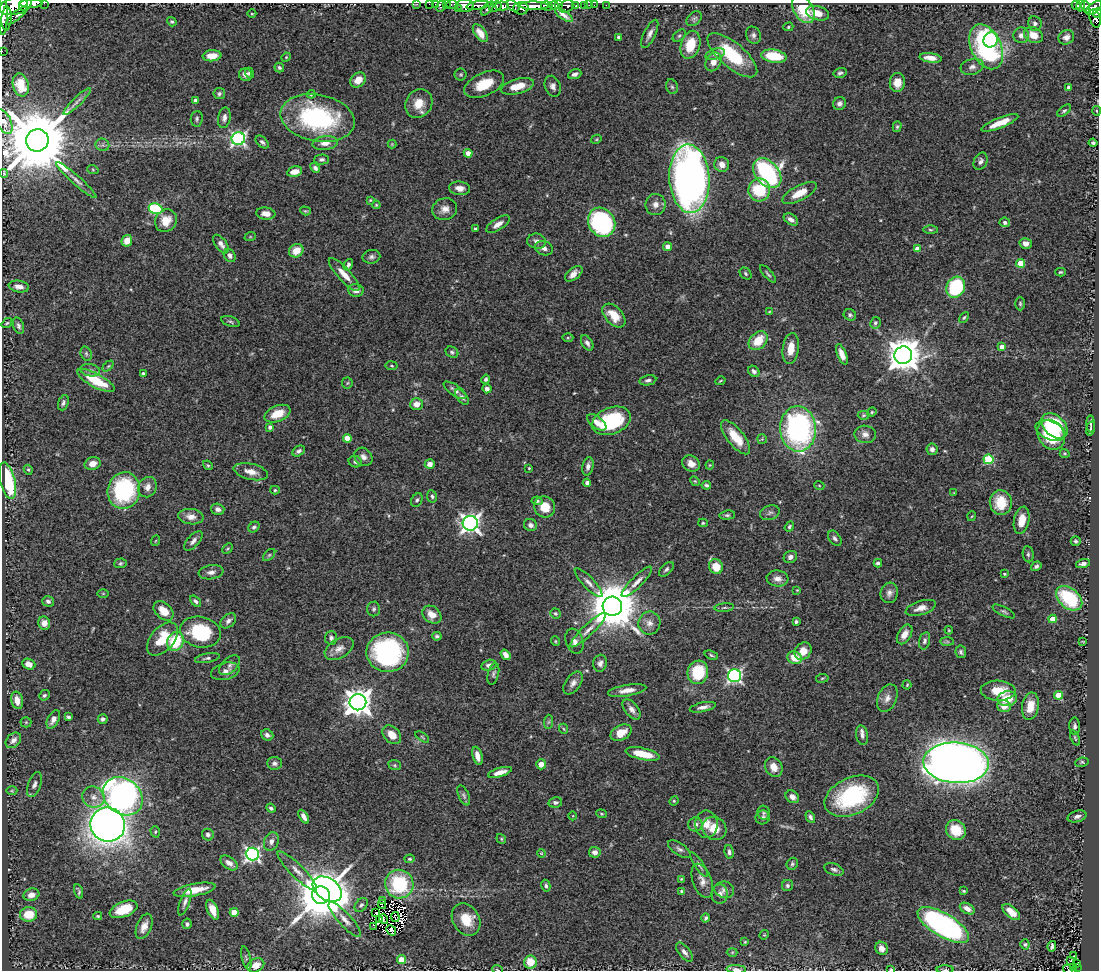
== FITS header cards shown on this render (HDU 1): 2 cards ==
NAXIS1  =                 1097
NAXIS2  =                  968

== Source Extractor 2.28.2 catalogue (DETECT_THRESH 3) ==
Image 1097 x 968 px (HDU 1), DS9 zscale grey, 1 PNG px = 1 image px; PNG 1101 x 972 px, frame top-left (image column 1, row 968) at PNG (2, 3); each listed source drawn as its Kron ellipse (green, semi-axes under 4 px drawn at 4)
Background 1.67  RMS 0.048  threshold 0.145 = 3 sigma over >= 5 px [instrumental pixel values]
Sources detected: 443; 4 with non-positive FLUX_AUTO (blend fragments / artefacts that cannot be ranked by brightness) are neither listed nor drawn; the other 439 listed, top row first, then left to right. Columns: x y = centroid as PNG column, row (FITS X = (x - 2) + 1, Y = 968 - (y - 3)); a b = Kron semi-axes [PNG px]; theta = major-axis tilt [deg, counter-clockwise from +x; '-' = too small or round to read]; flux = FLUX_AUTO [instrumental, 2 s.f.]
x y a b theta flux
44 3 2 2 - 83
31 4 12 3 -1 2200
417 4 2 2 - 22
429 4 2 2 - 13
435 4 2 2 - 30
446 4 3 2 - 56
452 4 6 3 0 120
24 5 6 4 68 1400
465 5 8 6 -5 2700
478 5 11 4 10 1600
558 5 4 3 - 950
585 5 3 3 - 97
589 5 2 2 - 8.8
594 5 2 2 - 22
606 5 2 2 - 13
1076 5 4 4 - 97
15 6 16 8 15 4200
441 6 6 3 62 98
502 6 7 4 -2 2200
513 6 7 4 -37 980
534 6 14 4 -1 5300
547 6 6 5 - 1400
554 6 5 4 - 1600
566 6 8 5 24 600
575 6 4 3 - 430
1081 6 6 3 75 160
495 7 6 4 28 650
1086 7 6 3 -71 340
458 8 3 2 - 130
487 8 8 4 48 350
521 8 8 6 -2 2000
1094 8 9 5 38 900
803 9 15 9 -60 120
817 13 11 7 -16 40
1097 13 5 4 - 260
3 14 20 5 -90 5800
252 14 4 3 - 2.8
17 15 14 4 40 260
564 15 10 3 -34 13
1095 18 9 5 -76 420
7 19 12 5 87 3500
694 19 8 6 43 8.1
172 22 5 4 - 5
1035 23 7 6 - 13
788 27 5 4 - 4.2
480 33 10 5 -54 26
650 34 15 6 64 19
753 35 9 7 -65 11
1021 35 8 8 - 19
1033 35 10 7 -26 44
679 36 7 5 40 6
618 37 4 3 - 6.6
1066 37 8 7 - 16
991 40 8 7 - 160
690 45 14 9 73 91
986 47 24 15 -65 550
2 51 2 2 - 21
715 54 10 5 18 11
732 55 31 12 -40 190
212 56 9 5 5 42
774 56 13 6 -8 120
286 57 5 4 - 3.3
931 58 11 5 -8 28
713 62 10 7 58 30
279 67 5 4 - 5.5
972 67 12 8 15 16
250 73 5 4 - 6.1
840 73 6 5 - 7.7
461 74 6 6 - 6.1
575 74 7 5 20 12
245 75 6 6 - 13
358 80 8 7 - 35
897 83 9 7 84 37
484 84 21 11 24 99
21 85 11 8 -74 49
517 86 17 7 15 66
553 86 11 7 -68 16
672 87 8 5 -72 6.7
1069 87 4 4 - 17
219 94 6 5 - 7.1
311 94 4 4 - 4.9
196 100 4 3 - 13
77 101 19 4 44 17
839 103 7 6 - 11
419 104 15 13 54 51
1064 111 8 4 38 5.9
1097 111 5 3 - 2.8
224 118 10 6 80 15
318 118 37 23 -11 460
197 119 8 6 85 7.6
4 122 13 7 -64 22
1000 123 20 5 22 52
897 127 5 4 - 5.1
238 139 7 6 - 700
596 139 5 4 - 4
37 140 11 11 - 42000
262 142 8 4 -43 8
325 143 13 7 6 30
1093 143 4 3 - 5.7
392 144 4 4 - 3.2
102 145 7 6 - 9.6
468 153 4 4 - 38
322 159 7 5 2 7.9
981 161 9 6 66 12
722 164 7 7 - 28
315 168 5 4 - 11
93 170 6 3 -20 3.8
295 172 8 5 14 34
4 173 4 2 - 3.5
767 173 17 11 -49 550
689 179 34 20 -87 2600
76 180 26 4 -42 21
460 188 10 6 -6 21
759 190 11 11 - 160
799 193 19 7 27 55
370 200 4 3 - 3.4
376 205 4 4 - 3.5
655 205 10 10 - 20
155 208 7 5 -9 280
445 209 12 10 18 25
305 211 5 4 - 3.9
266 214 9 6 -7 24
791 219 8 5 -33 14
166 221 12 10 55 46
602 222 15 13 -56 500
1005 222 5 5 - 11
498 224 13 6 32 23
475 229 4 3 - 11
930 230 7 3 -1 5
250 237 6 3 18 3.6
127 241 6 5 - 38
537 241 9 7 -9 17
1026 243 6 5 - 18
221 244 11 5 -53 15
667 247 4 4 - 22
544 248 9 7 -17 14
917 249 4 4 - 26
296 251 7 6 - 42
230 255 7 5 -56 11
371 257 9 6 11 10
1020 263 4 4 - 81
348 265 6 4 60 11
1060 272 5 4 - 4.5
344 274 21 6 -47 38
574 274 10 5 36 21
746 274 7 5 -48 5.9
768 274 11 3 -48 6.1
19 287 10 5 -10 20
956 287 11 9 63 250
356 290 8 6 -5 18
1020 304 7 5 -89 5.4
769 312 4 3 - 3
850 315 6 5 - 7.4
614 316 14 8 -46 65
964 317 6 3 44 4.8
230 321 9 5 -19 6.8
7 323 6 4 36 3.8
875 323 6 5 - 6.8
18 326 8 5 -69 9
568 338 5 3 - 3
758 341 11 8 45 70
587 343 8 5 -59 12
1002 347 4 4 - 30
791 349 15 8 82 48
452 352 7 5 -32 6.9
86 354 7 5 -70 7.1
842 354 11 4 -69 29
903 355 9 8 - 6800
108 366 6 4 44 4.9
392 366 6 4 -9 4.3
90 370 10 6 -10 12
754 371 6 5 - 10
143 374 4 3 - 9.5
486 379 4 3 - 6.6
648 380 8 5 10 10
96 381 20 6 -28 120
720 381 5 3 - 3.2
347 383 6 5 - 4.6
487 389 4 4 - 13
455 390 13 5 -34 14
462 397 9 5 -51 10
63 403 8 5 69 7.9
416 404 6 6 - 27
872 412 5 4 - 3.8
277 414 13 8 22 61
863 415 6 4 2 4.3
611 421 20 13 22 230
597 422 11 5 -37 24
1091 424 9 3 -85 5.9
1054 426 15 10 -41 190
270 427 4 4 - 12
1091 428 7 3 74 6.4
798 429 22 18 -86 780
1051 430 16 9 -23 150
865 434 11 8 -9 18
1051 435 16 13 -56 190
736 437 21 8 -51 74
347 438 4 4 - 56
762 439 5 4 - 4
932 449 6 5 - 13
299 451 7 5 31 9
1065 453 5 4 - 4.2
363 457 10 8 -44 16
988 459 5 5 - 200
355 462 7 5 -22 8.5
93 464 8 6 17 28
430 464 5 5 - 16
691 464 9 7 -34 23
208 465 5 4 - 5
710 465 4 4 - 2.7
588 466 9 5 78 14
529 468 3 2 - 2.9
28 470 5 4 - 4.1
251 472 17 8 -13 30
7 481 19 7 -76 220
695 481 5 4 - 3.6
587 483 4 4 - 9.4
706 485 5 4 - 6.7
819 485 5 3 - 3
147 487 10 9 - 23
124 490 18 16 79 320
275 490 5 4 - 4.3
954 493 4 2 - 2.1
432 496 6 5 - 7.2
417 500 7 5 61 6.9
537 501 5 4 - 6.4
1001 503 12 11 - 87
545 507 11 10 - 58
218 509 6 5 - 12
770 513 10 7 20 10
727 515 7 4 6 6.3
972 516 5 3 - 2.9
191 517 12 7 -6 26
1022 520 14 7 79 42
470 523 7 7 - 1600
703 523 5 4 - 4.5
530 525 6 6 - 13
254 527 6 5 - 7.2
789 527 5 4 - 5.7
835 538 8 5 -53 8.6
155 541 5 3 - 2.6
193 541 12 5 48 14
1076 541 5 4 - 7.1
227 549 6 3 45 3.7
1028 554 8 5 -82 7.2
269 555 7 4 44 6.1
790 557 7 5 33 12
120 563 6 5 - 5.3
878 563 4 3 - 6.9
1083 564 7 4 15 14
1036 566 6 4 35 8.4
716 567 7 6 - 64
666 569 9 5 44 8.2
211 572 12 7 8 16
1004 574 3 3 - 4.5
777 579 11 8 -5 22
637 582 21 5 45 22
588 583 19 5 -47 19
797 590 3 3 - 2.4
103 593 5 3 - 2.9
889 593 10 8 75 16
1069 598 15 10 -39 220
48 601 6 5 - 9.6
195 601 6 4 -43 7.3
612 606 10 9 - 18000
724 608 9 4 5 6.4
921 608 16 7 17 26
374 609 7 6 - 8.1
163 611 11 8 -44 49
1004 611 12 4 -27 7.9
555 613 5 5 - 5.6
432 615 10 8 -40 34
1052 619 4 4 - 52
228 621 9 6 41 12
796 622 4 3 - 6.2
44 623 6 6 - 20
649 623 11 11 - 25
588 630 24 5 44 26
949 630 4 3 - 3.5
200 632 20 15 -13 210
905 634 11 6 59 27
437 636 5 4 - 6.6
331 638 7 6 - 12
163 639 19 11 49 95
175 641 10 8 62 130
555 641 5 3 - 3.7
574 641 13 8 -71 21
925 641 9 5 76 8.4
1083 641 3 2 - 2.6
947 642 7 4 -1 5.7
339 648 16 9 30 27
803 651 9 7 46 40
388 652 21 20 - 530
961 652 6 5 - 7.5
506 655 6 4 -55 19
711 655 7 4 -22 5.4
207 658 12 4 11 9.4
794 658 7 6 - 49
600 663 8 7 - 13
29 664 6 5 - 20
230 665 12 7 42 12
489 665 8 5 16 13
225 671 15 8 15 20
698 672 12 10 73 140
493 674 11 5 76 8.3
734 676 6 6 - 770
822 678 6 3 9 4
573 683 13 7 55 18
907 685 5 3 - 3.1
627 690 19 5 10 29
998 691 17 10 -2 68
44 695 5 5 - 6.7
1058 695 4 4 - 85
887 698 14 9 66 23
1007 699 10 7 8 63
17 700 9 6 -78 29
358 702 8 8 - 4100
1004 706 7 6 - 32
1030 706 14 8 80 55
703 707 13 4 12 17
632 709 12 6 -52 17
68 717 4 3 - 7.8
53 719 10 5 63 17
103 719 5 4 - 10
26 722 5 5 - 4.3
548 722 7 4 87 6.4
1075 726 8 5 -90 9.2
564 729 5 3 - 2.9
621 733 11 7 27 50
267 735 6 5 - 11
392 735 11 7 -45 37
862 735 10 6 -79 13
422 737 8 3 -34 3.7
1075 738 8 3 -70 4.4
13 740 9 6 45 16
643 754 17 6 -12 65
477 756 9 4 -75 30
1082 762 7 4 9 5.3
274 763 7 6 - 9.9
956 763 33 20 -3 4900
541 764 5 5 - 21
395 765 6 5 - 5.2
774 767 10 8 -58 32
500 772 12 4 16 28
34 784 13 6 70 14
12 791 5 3 - 3.7
464 795 10 5 -67 8.5
123 796 21 17 -39 1200
852 796 29 18 25 350
94 797 11 10 - 29
792 797 7 5 -38 18
674 801 5 4 - 4.1
555 802 7 5 10 7.5
271 808 5 3 - 7.5
763 813 7 6 - 6.2
601 814 5 4 - 4.1
573 816 4 3 - 2.6
1077 816 10 5 16 13
304 817 7 4 -59 16
763 817 7 6 - 9.6
810 817 6 4 -59 8.3
695 824 7 7 - 18
706 824 14 11 -89 40
108 825 17 17 - 3900
714 828 12 11 - 58
956 830 10 9 - 71
155 832 6 4 -73 4.6
208 835 6 5 - 11
501 839 5 4 - 4.1
271 841 9 7 69 16
679 849 13 6 -35 12
595 852 6 5 - 16
729 852 7 4 -82 9.2
541 853 4 3 - 2.7
252 854 7 6 - 920
410 859 5 4 - 5.9
229 863 10 6 -36 20
792 864 6 5 - 6.3
699 865 14 4 -56 10
834 869 10 5 -19 10
297 871 27 6 -45 29
681 879 3 3 - 3.1
702 881 18 9 -70 26
399 884 14 14 - 220
787 885 6 5 - 7.9
546 886 6 4 -80 7.1
327 889 16 11 -33 3400
194 890 21 6 11 58
724 890 10 8 -18 13
79 891 7 3 -71 6
681 891 3 3 - 3.8
964 891 3 3 - 3.9
720 894 10 8 84 16
31 895 8 6 17 22
321 895 9 8 - 18000
383 901 4 2 - 0.66
185 902 14 5 69 12
382 904 4 2 - 4
361 905 8 5 49 7.8
124 909 14 7 21 75
967 909 8 5 -30 20
213 910 10 5 -67 32
234 912 4 4 - 69
1011 912 10 5 -41 40
376 913 2 2 - 2.5
29 914 8 7 - 79
98 916 4 3 - 3.9
395 917 5 2 - 2.9
706 918 4 3 - 7.2
384 919 5 2 - 3.4
345 920 23 6 -48 26
379 920 3 2 - 4.7
466 920 17 13 -57 72
187 924 5 4 - 9.6
943 925 29 11 -31 890
144 926 13 7 68 28
374 926 3 2 - 2.5
391 930 5 4 - 4.7
764 935 5 4 - 3.3
745 942 4 3 - 3
1025 944 5 4 - 5.9
1052 946 5 3 - 7.6
882 948 7 6 - 20
684 952 11 5 -51 14
732 952 5 3 - 3.4
1074 956 2 2 - 2
246 958 12 4 -76 8.8
401 960 4 4 - 96
1071 960 3 2 - 2.3
530 962 6 6 - 57
1077 963 4 2 - 6.7
256 965 9 6 28 38
1073 967 2 2 - 0.64
1077 967 2 2 - 16
497 969 5 3 - 2.9
736 969 10 3 -3 13
891 969 3 3 - 3.3
1068 969 5 2 - 20
945 970 8 3 -1 5.1
At the frame edge (FLAGS 8, measured only in part): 20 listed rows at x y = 44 3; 31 4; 417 4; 429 4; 435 4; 446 4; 452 4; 24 5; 465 5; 15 6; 441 6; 1097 13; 3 14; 2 51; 4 122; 497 969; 736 969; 891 969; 1068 969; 945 970
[4 non-positive-flux detections neither listed nor drawn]